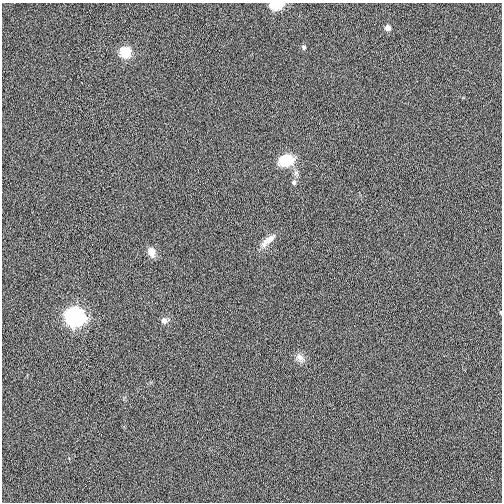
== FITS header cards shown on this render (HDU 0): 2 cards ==
NAXIS1  =                  500
NAXIS2  =                  500

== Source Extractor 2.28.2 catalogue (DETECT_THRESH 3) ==
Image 500 x 500 px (HDU 0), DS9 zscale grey, 1 PNG px = 1 image px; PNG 504 x 504 px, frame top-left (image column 1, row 500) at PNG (2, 3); no overlay
Background 0.00275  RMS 0.045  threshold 0.136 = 3 sigma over >= 5 px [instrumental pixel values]
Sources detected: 13; all 13 listed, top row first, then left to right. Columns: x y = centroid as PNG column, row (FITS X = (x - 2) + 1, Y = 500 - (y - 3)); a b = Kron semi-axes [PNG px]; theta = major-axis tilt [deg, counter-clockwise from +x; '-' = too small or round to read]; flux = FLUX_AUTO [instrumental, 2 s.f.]
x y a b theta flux
276 4 7 5 0 170
388 28 5 5 - 18
304 47 5 4 - 8.4
125 52 6 6 - 150
286 160 15 11 19 98
296 173 8 7 - 10
294 182 6 6 - 8.4
267 241 24 7 39 31
151 252 11 7 -67 28
501 312 4 3 - 2.8
75 316 8 8 - 1300
164 321 7 5 8 20
300 358 14 9 -43 20
At the frame edge (FLAGS 8, measured only in part): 2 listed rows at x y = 276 4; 501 312